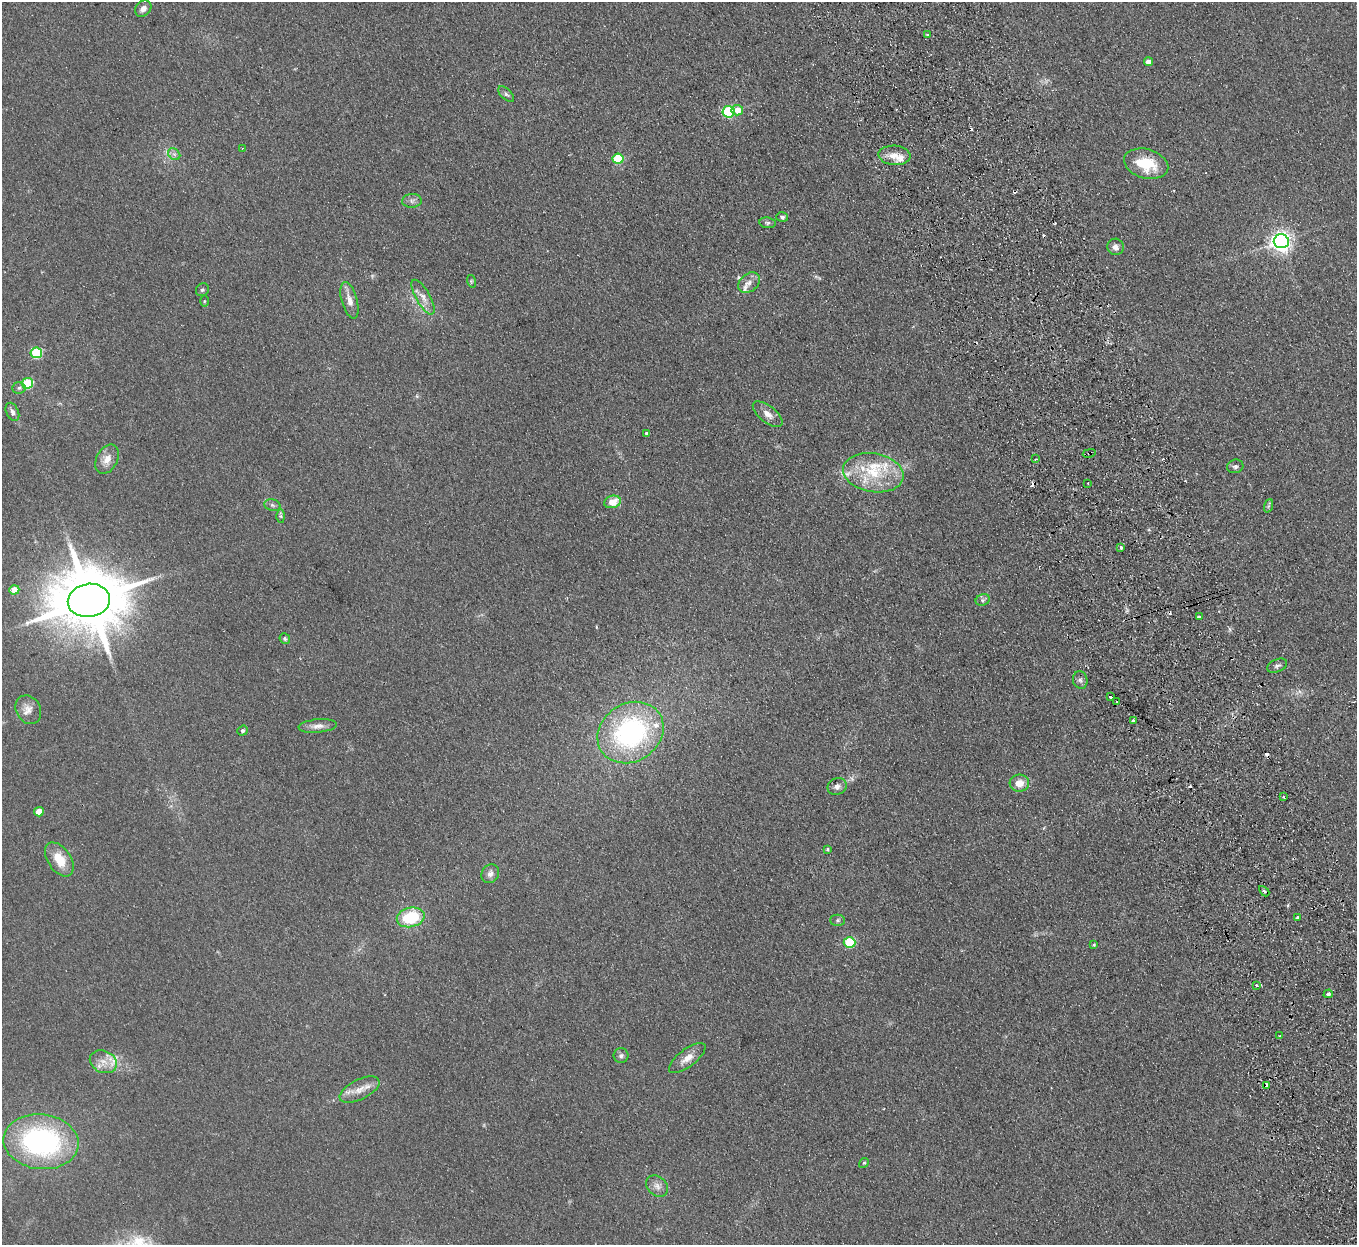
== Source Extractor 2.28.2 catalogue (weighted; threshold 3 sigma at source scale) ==
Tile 6 of 4 x 4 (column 2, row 2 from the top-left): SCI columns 1412-2766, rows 2664-3906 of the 5532 x 5451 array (HDU 1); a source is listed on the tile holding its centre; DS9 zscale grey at full resolution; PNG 1359 x 1247 px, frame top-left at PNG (2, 2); each listed source drawn as its Kron ellipse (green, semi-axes under 4 px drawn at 4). Shown black and unused: <1% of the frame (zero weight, under 2 of 3 exposures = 3% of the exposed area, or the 3 px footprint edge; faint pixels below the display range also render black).
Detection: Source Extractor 2.28.2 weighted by HDU 2 'WHT'; one run over the whole footprint, this tile lists its part. Background 0.103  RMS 0.011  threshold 0.0513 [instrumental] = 3 sigma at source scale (4.5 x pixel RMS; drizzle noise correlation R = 1.50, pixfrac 1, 0.05/0.05 arcsec/px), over >= 5 px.
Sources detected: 97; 1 too faint to see at this stretch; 11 cosmic-ray / hot-pixel residue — neither listed nor drawn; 8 inside a brighter listed object's ellipse — not listed separately; the other 77 listed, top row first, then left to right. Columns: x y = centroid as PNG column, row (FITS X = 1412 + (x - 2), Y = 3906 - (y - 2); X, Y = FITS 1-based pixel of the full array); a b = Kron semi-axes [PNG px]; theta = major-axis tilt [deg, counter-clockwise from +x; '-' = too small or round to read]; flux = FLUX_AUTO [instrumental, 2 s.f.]
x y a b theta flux
143 9 9 7 44 5.7
928 34 3 2 - 2
1148 62 4 4 - 7.1
506 94 10 5 -44 2.8
737 110 6 5 - 14
728 112 6 5 - 98
243 148 3 2 - 1.1
174 154 7 5 -43 2.9
894 155 16 9 -4 12
618 159 5 5 - 58
1146 164 23 14 -15 39
412 201 10 7 2 4.1
782 217 6 5 - 2.5
767 223 8 5 -8 2.5
1281 241 7 7 - 640
1116 247 8 8 - 5.6
471 281 6 4 -72 1.6
749 283 12 8 42 6.9
202 290 7 6 - 2.2
423 297 19 7 -60 9.1
349 300 19 8 -75 10
204 301 5 3 - 1.2
36 353 6 5 - 68
28 383 5 5 - 61
19 388 7 5 3 2.5
12 412 9 6 -65 3.7
768 414 18 8 -38 8.9
646 433 3 3 - 2.3
1089 453 6 2 12 1.2
107 459 16 10 63 12
1036 459 3 2 - 0.88
1235 466 8 6 15 3.3
873 473 30 19 -10 49
1088 483 2 2 - 0.97
613 502 8 6 15 18
272 505 8 6 -17 3
1268 506 7 4 71 2
281 516 6 4 -89 1.9
1121 548 3 3 - 4.3
14 590 5 4 - 18
89 600 21 16 9 11000
983 600 7 5 21 2.6
1199 616 3 3 - 5.1
285 639 5 5 - 2.1
1277 666 10 6 22 3.2
1080 680 9 7 -75 3.4
1110 697 3 3 - 4.9
1117 702 3 3 - 2.9
28 710 15 12 -59 9.6
1133 720 3 3 - 5.7
318 726 19 6 5 7.2
243 731 5 5 - 2.5
630 733 35 29 33 200
1019 783 10 8 3 13
837 786 10 8 22 4.7
1284 797 3 2 - 0.96
39 812 5 4 - 18
827 849 3 3 - 1.9
59 859 19 11 -55 22
490 874 10 8 54 5
1264 891 6 3 -45 1.7
411 917 14 9 13 52
1298 917 3 2 - 1.8
838 920 7 5 -1 2.2
849 943 6 5 - 66
1094 945 4 3 - 1.5
1257 985 3 3 - 3.8
1328 994 4 4 - 2.7
1280 1036 3 3 - 0.93
621 1056 7 7 - 3.4
687 1058 22 8 38 12
103 1062 14 11 -25 12
1266 1085 4 3 - 35
360 1090 21 10 26 14
41 1142 38 27 -7 210
864 1163 5 4 - 1.4
657 1186 12 9 -43 6.7
Overlapping masked pixels (flux is a lower limit): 2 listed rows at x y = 1089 453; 1266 1085